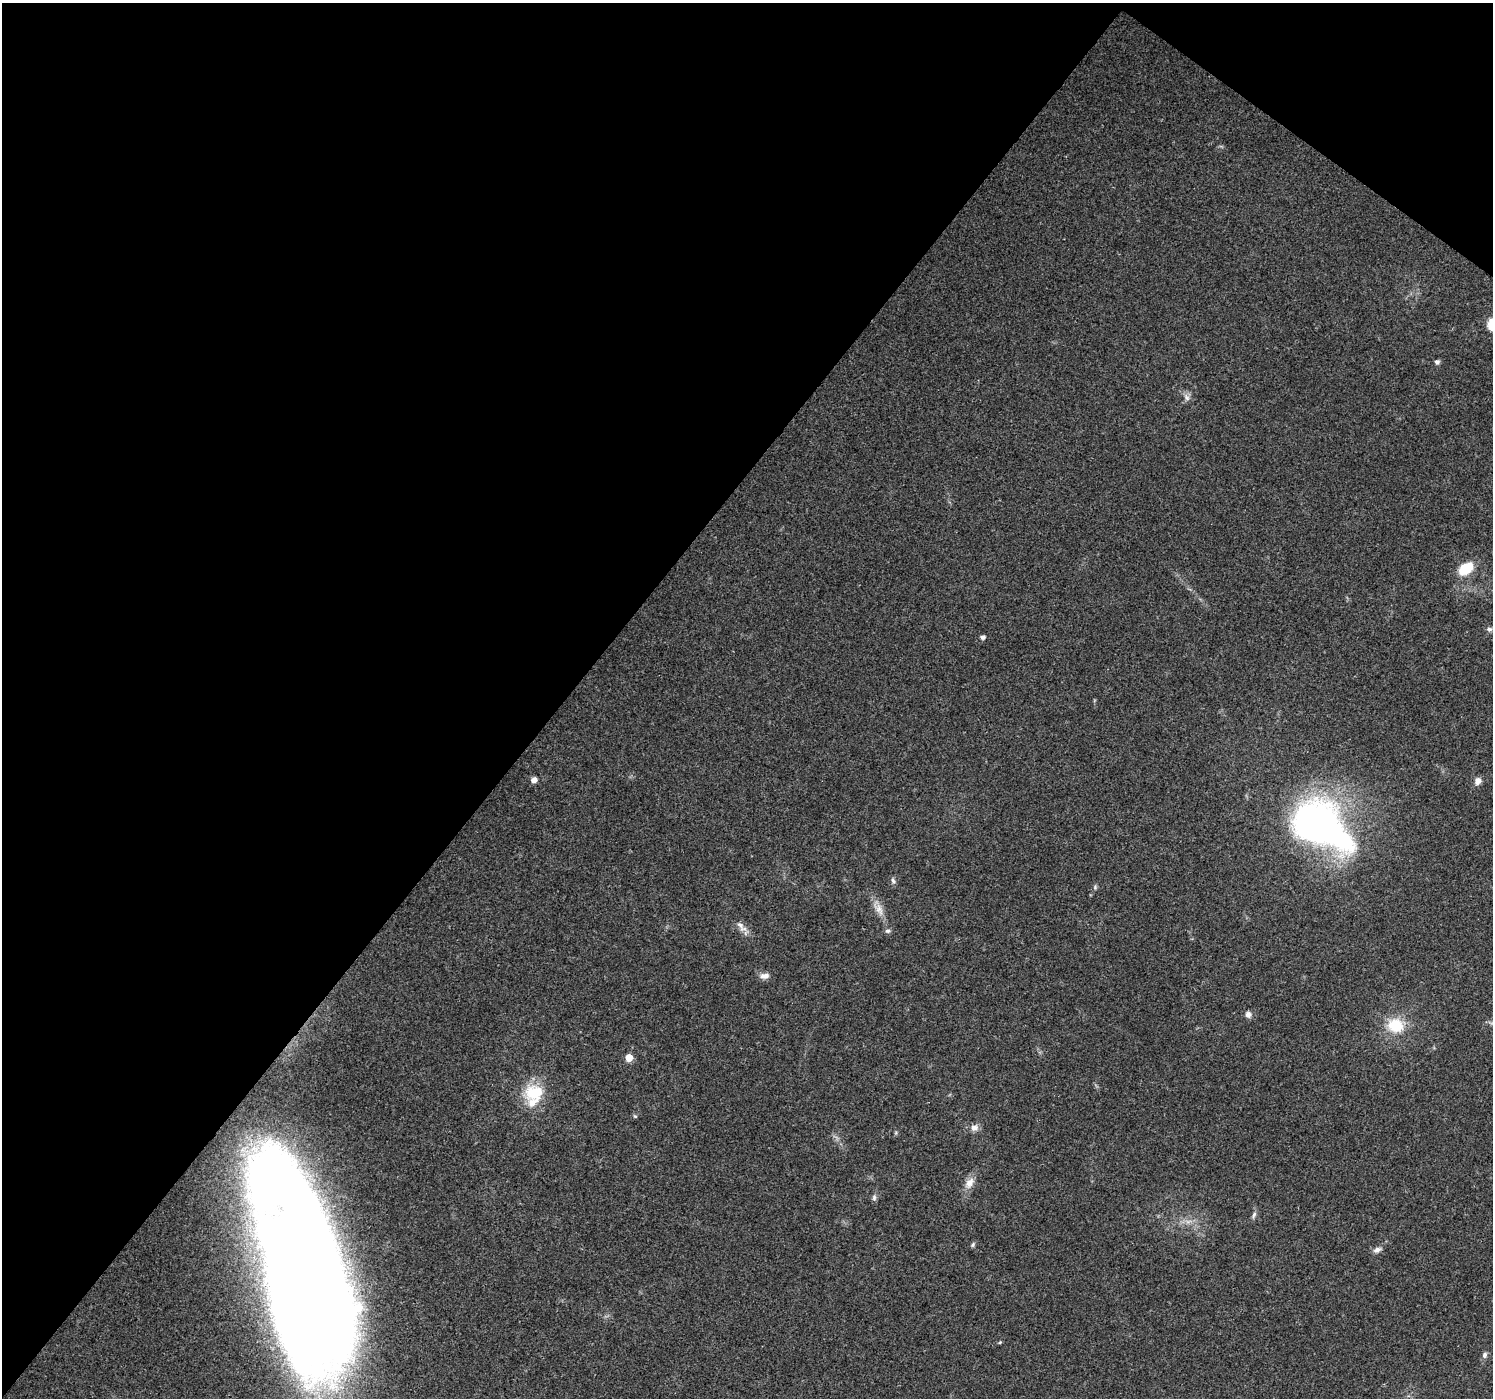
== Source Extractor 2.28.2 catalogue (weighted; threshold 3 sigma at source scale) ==
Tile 2 of 4 x 4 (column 2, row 1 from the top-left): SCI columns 1499-2989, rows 4436-5831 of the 5972 x 6010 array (HDU 1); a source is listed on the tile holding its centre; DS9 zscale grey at full resolution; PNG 1495 x 1400 px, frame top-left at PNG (2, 3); no overlay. Shown black and unused: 40% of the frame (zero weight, under 3 of 4 exposures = <1% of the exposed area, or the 3 px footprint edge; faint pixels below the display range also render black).
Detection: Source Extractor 2.28.2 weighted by HDU 2 'WHT'; one run over the whole footprint, this tile lists its part. Background 0.0748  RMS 0.0045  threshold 0.0201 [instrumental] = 3 sigma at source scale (4.5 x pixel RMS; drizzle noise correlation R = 1.50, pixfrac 1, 0.0396/0.0396 arcsec/px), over >= 5 px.
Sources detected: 34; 4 inside a brighter object's white glare — not listed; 1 inside a brighter listed object's ellipse — not listed separately; the other 29 listed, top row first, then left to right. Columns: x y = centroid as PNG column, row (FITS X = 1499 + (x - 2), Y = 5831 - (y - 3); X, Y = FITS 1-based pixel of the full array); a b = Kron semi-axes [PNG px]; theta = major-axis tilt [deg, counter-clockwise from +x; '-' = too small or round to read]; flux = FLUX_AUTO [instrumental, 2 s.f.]
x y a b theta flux
1437 362 6 6 - 1.1
1187 397 11 7 -60 2.1
1466 568 14 9 36 14
1489 629 8 7 - 1.2
983 637 5 5 - 1.3
534 780 5 5 - 3
1478 781 9 7 60 2.6
1320 828 60 44 -37 190
893 881 9 5 -82 1.2
1095 887 7 5 71 0.82
879 909 21 10 -60 4.8
741 926 19 8 -49 3.3
888 931 8 5 -1 1.1
764 976 12 7 8 2.5
1248 1014 7 7 - 2
1396 1025 20 17 -13 15
629 1058 5 5 - 7.9
535 1093 25 21 3 18
635 1116 5 4 - 0.63
974 1128 10 8 11 2.8
969 1183 16 10 57 4.4
874 1198 8 6 88 1.2
1254 1215 10 5 65 1.2
1188 1221 10 4 13 1.8
973 1245 7 5 51 0.85
1377 1250 11 7 29 2
309 1281 141 64 -75 1300
1000 1342 5 4 - 0.48
1484 1355 8 6 69 1.5
Overlapping masked pixels (flux is a lower limit): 1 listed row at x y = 309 1281
Isophote crosses this tile's border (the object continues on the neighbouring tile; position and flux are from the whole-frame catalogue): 1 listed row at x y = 309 1281